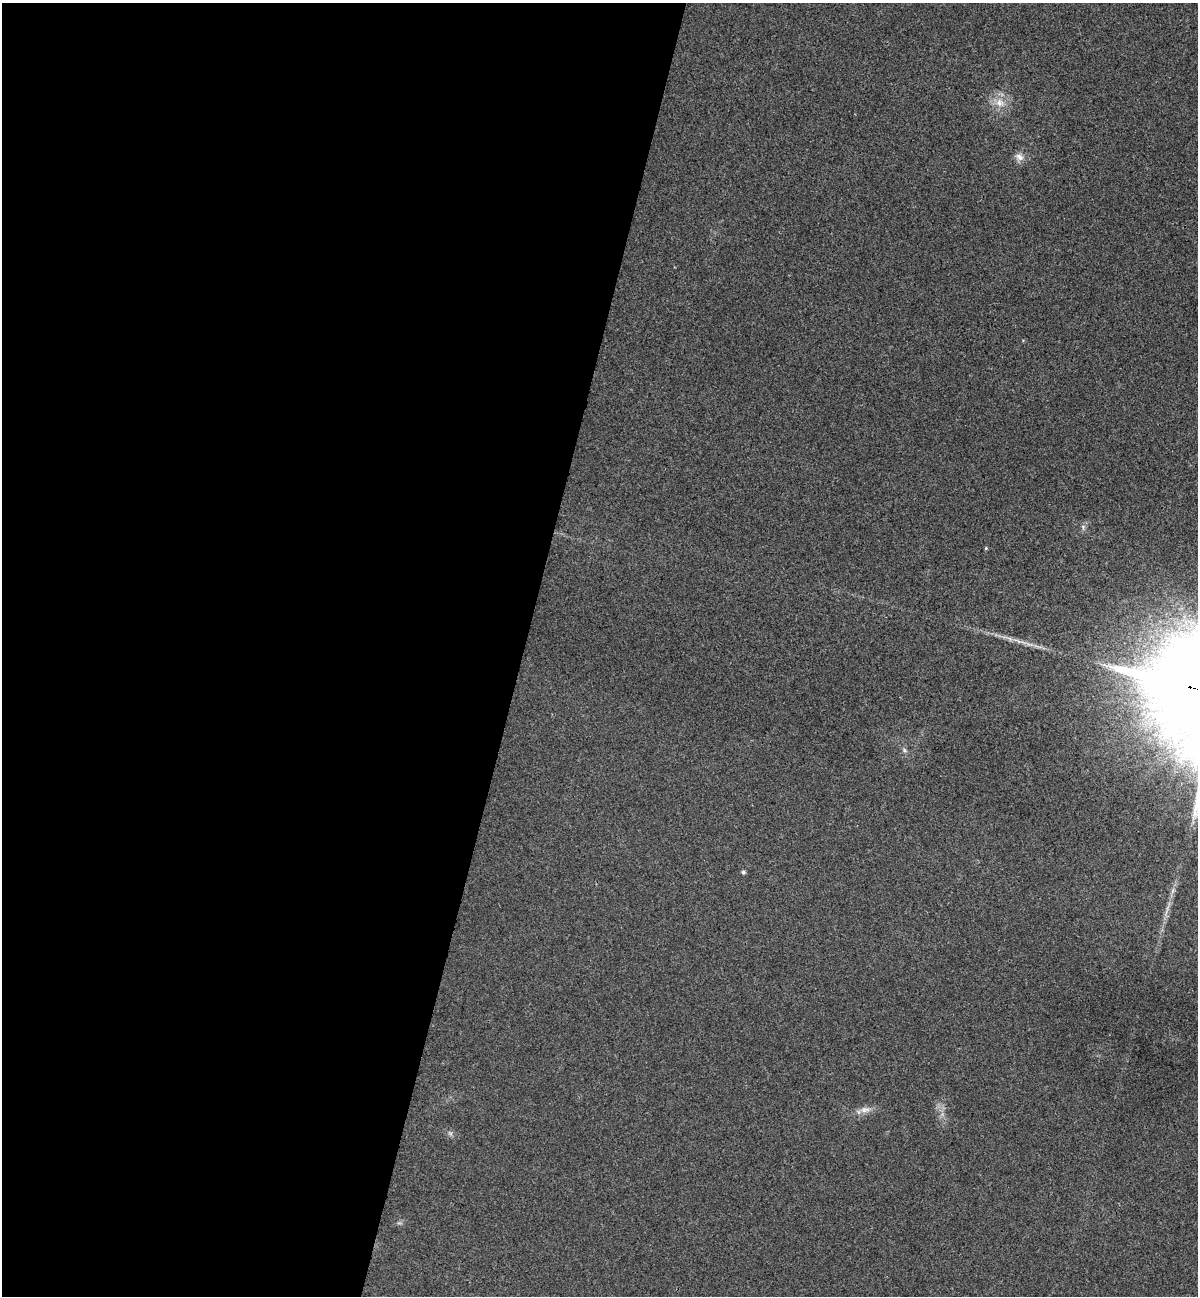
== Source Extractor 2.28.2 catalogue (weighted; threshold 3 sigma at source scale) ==
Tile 5 of 4 x 4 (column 1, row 2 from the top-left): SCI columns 183-1378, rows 2613-3906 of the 5273 x 5220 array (HDU 1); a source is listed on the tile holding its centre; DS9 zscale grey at full resolution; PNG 1200 x 1298 px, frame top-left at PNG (2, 3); no overlay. Shown black and unused: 44% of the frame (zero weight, under 3 of 4 exposures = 6% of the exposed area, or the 3 px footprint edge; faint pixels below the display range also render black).
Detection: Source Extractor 2.28.2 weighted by HDU 2 'WHT'; one run over the whole footprint, this tile lists its part. Background 0.0825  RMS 0.0079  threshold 0.0356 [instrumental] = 3 sigma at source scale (4.5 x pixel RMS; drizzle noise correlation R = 1.50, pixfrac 1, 0.05/0.05 arcsec/px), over >= 5 px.
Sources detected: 8; all 8 listed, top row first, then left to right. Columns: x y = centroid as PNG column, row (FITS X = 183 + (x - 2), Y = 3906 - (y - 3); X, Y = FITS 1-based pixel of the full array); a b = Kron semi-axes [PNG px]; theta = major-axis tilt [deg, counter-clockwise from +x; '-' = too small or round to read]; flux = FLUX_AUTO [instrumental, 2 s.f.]
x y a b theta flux
1000 103 12 12 - 9
1019 157 12 9 -31 4.7
1083 527 7 4 -72 1.5
986 548 4 4 - 0.87
1017 641 14 3 -24 3.5
904 750 7 5 -31 1.8
743 872 5 4 - 1.5
865 1110 15 7 1 5.4